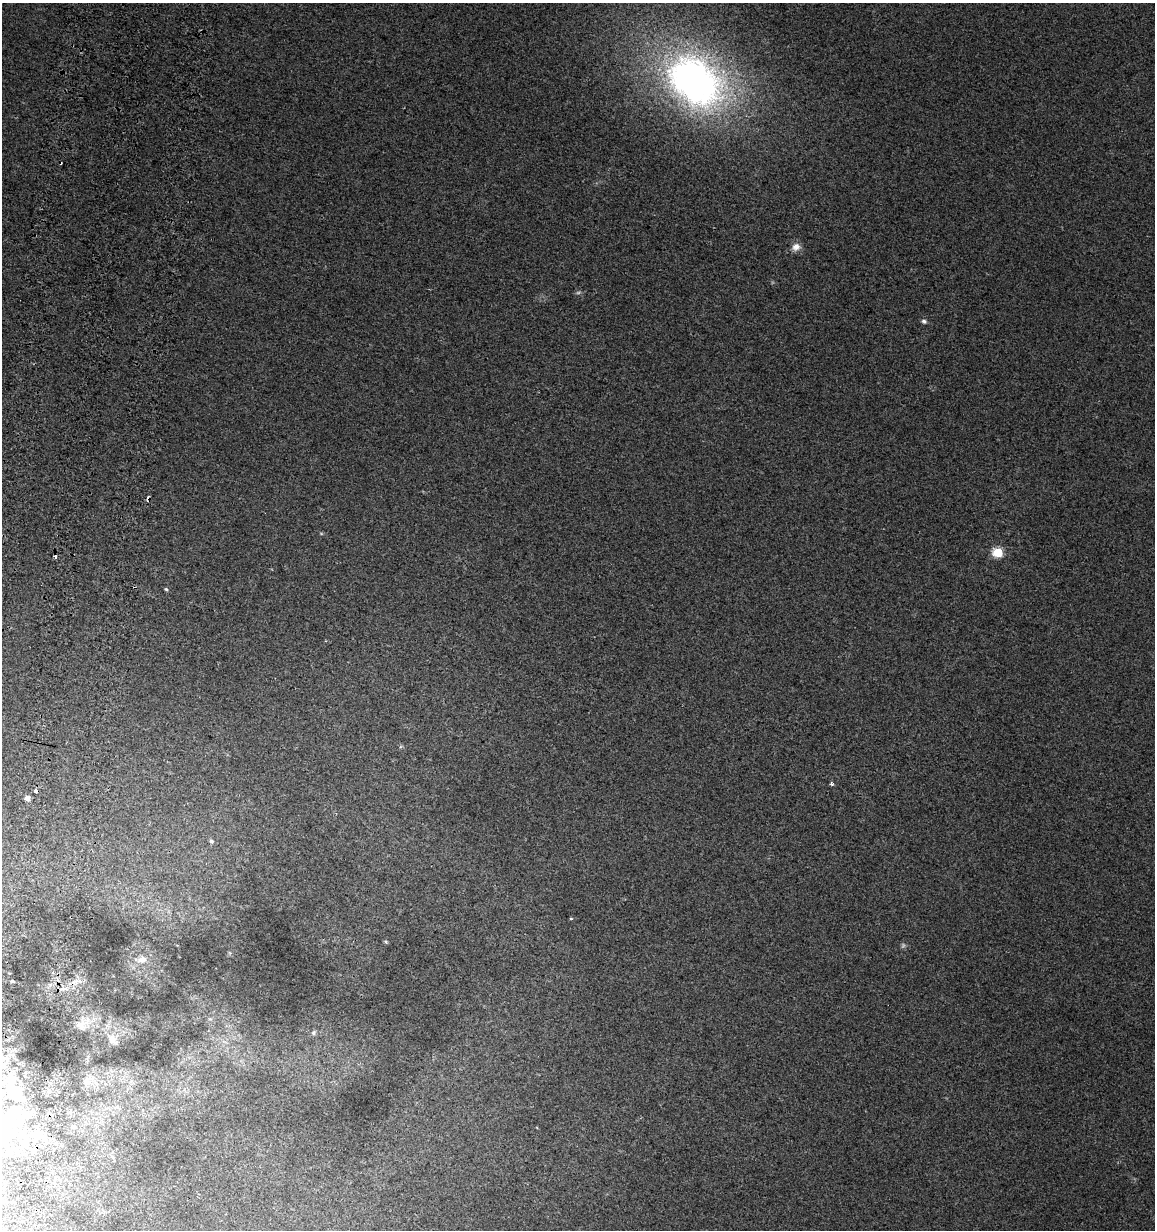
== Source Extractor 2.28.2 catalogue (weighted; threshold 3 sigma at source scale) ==
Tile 7 of 4 x 4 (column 3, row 2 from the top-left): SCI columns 2649-3801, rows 2485-3712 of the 5296 x 4961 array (HDU 1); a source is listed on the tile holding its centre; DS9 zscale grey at full resolution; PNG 1157 x 1232 px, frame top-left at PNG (2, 3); no overlay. Shown black and unused: <1% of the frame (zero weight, under 2 of 3 exposures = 3% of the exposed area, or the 3 px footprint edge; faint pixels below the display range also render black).
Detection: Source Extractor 2.28.2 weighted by HDU 2 'WHT'; one run over the whole footprint, this tile lists its part. Background 0.0201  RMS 0.0076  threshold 0.0343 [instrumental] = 3 sigma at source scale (4.5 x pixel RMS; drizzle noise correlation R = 1.50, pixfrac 1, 0.0396/0.0396 arcsec/px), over >= 5 px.
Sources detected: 31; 2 too faint to see at this stretch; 4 inside a brighter object's white glare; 3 cosmic-ray / hot-pixel residue — not listed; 2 inside a brighter listed object's ellipse — not listed separately; the other 20 listed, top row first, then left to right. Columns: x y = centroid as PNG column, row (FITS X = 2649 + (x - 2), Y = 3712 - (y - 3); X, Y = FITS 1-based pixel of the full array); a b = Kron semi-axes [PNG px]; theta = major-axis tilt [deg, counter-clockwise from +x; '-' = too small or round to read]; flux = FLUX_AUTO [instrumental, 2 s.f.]
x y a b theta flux
695 81 80 57 -41 310
796 247 11 9 19 5.4
924 321 7 6 - 1.8
998 552 5 5 - 47
166 589 5 4 - 0.96
831 784 4 4 - 1.6
36 791 3 3 - 51
27 798 4 4 - 4.8
211 841 6 5 - 1.7
571 919 3 3 - 1.7
386 942 5 5 - 1
142 959 12 9 14 6.2
12 981 3 3 - 1
83 1024 28 18 40 16
314 1033 7 6 - 2
113 1039 20 11 -49 9.2
87 1081 15 13 58 8.8
117 1107 7 4 -18 1.6
6 1122 42 29 66 80
74 1127 7 5 -1 1.8
Overlapping masked pixels (flux is a lower limit): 1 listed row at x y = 36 791